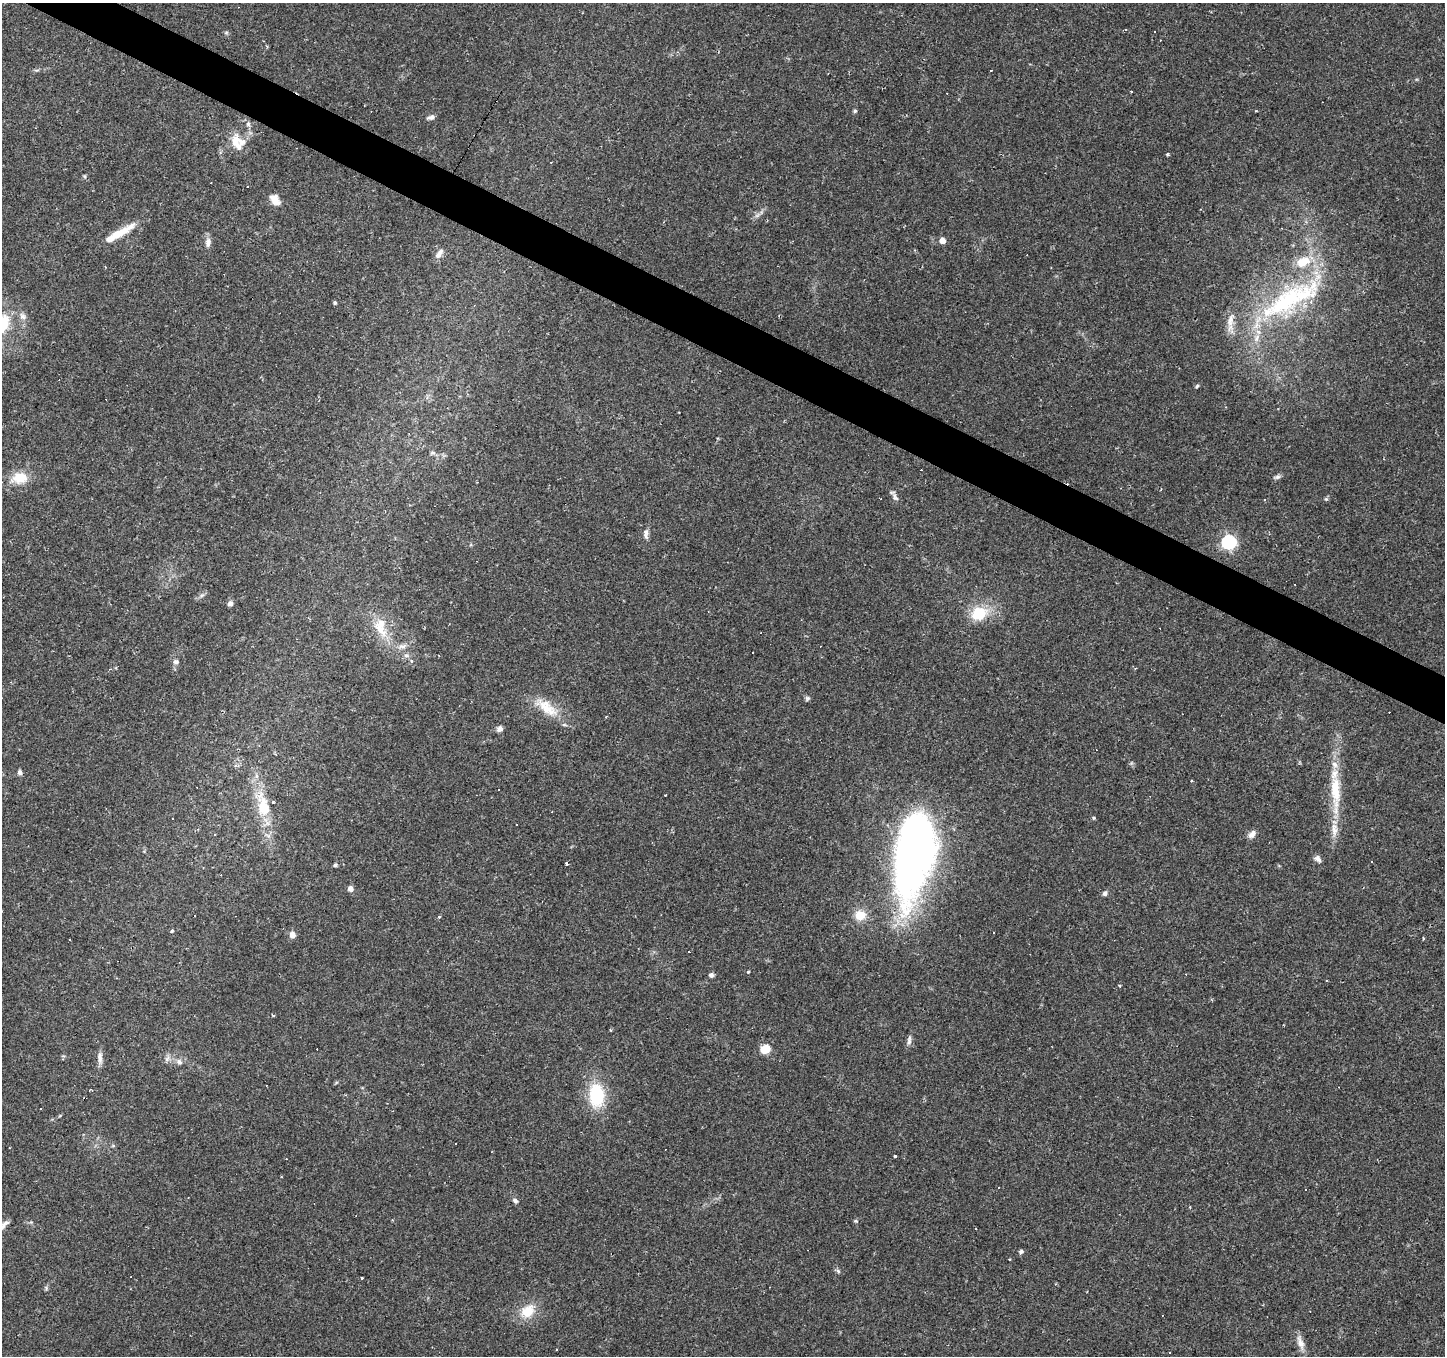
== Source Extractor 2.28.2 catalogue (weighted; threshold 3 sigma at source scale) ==
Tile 11 of 4 x 4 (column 3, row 3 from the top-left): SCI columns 2888-4330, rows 1547-2900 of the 5776 x 5869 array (HDU 1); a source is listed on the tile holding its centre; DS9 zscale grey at full resolution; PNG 1447 x 1358 px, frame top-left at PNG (2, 3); no overlay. Shown black and unused: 3% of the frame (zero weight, under 2 of 3 exposures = <1% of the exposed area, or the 3 px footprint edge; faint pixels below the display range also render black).
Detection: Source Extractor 2.28.2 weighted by HDU 2 'WHT'; one run over the whole footprint, this tile lists its part. Background 0.0537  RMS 0.0043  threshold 0.0192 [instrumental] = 3 sigma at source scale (4.5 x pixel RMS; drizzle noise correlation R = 1.50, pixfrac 1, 0.0396/0.0396 arcsec/px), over >= 5 px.
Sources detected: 126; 37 cosmic-ray / hot-pixel residue — not listed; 8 inside a brighter listed object's ellipse — not listed separately; the other 81 listed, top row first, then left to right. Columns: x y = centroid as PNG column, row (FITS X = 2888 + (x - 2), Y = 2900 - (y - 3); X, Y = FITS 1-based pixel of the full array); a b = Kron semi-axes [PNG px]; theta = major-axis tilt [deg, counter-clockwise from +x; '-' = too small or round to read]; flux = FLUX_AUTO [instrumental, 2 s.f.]
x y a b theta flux
1126 30 3 3 - 0.61
226 32 7 4 1 0.6
991 71 3 3 - 0.74
855 111 5 4 - 0.62
431 117 9 5 13 1.4
248 124 8 6 77 1.1
235 141 26 20 -3 9.1
1167 154 4 4 - 0.55
275 200 15 9 -50 3.8
757 215 8 4 37 1.2
119 233 43 8 30 9.8
942 240 5 5 - 4.4
208 242 12 7 85 2.3
439 254 15 7 54 2.6
1286 301 95 27 36 62
335 303 4 4 - 0.75
23 316 11 8 -48 2.1
1197 386 6 4 46 0.57
1226 407 3 3 - 0.28
433 453 9 4 0 0.9
1277 477 10 5 16 1.2
19 478 19 13 4 8.9
895 497 14 5 -59 1.5
1326 499 5 5 - 0.59
1265 500 3 3 - 1.1
646 534 14 7 -88 2
1228 542 6 6 - 88
202 595 7 4 18 0.84
230 604 5 5 - 2.2
979 613 24 19 23 13
380 628 31 10 -52 9
402 646 14 6 7 2.2
406 656 9 4 -1 1.1
411 661 5 4 - 0.98
176 662 8 7 - 1.3
807 698 7 6 - 0.87
547 707 38 15 -37 12
500 729 6 6 - 1.9
20 772 6 5 - 1.2
1335 792 60 13 -88 19
665 795 3 2 - 0.61
263 807 23 14 84 12
1093 818 4 3 - 0.66
1252 834 11 7 53 2.2
913 853 84 34 80 250
1318 859 10 7 -37 1.6
567 863 4 3 - 0.74
335 865 4 4 - 1
350 889 5 5 - 2.6
1105 893 7 5 46 1.2
860 915 13 12 - 6.2
439 917 3 3 - 0.81
172 931 3 3 - 1.7
993 932 3 3 - 0.78
292 935 8 7 - 2.3
689 952 2 2 - 0.44
748 972 4 3 - 0.44
711 975 6 5 - 1.2
1326 980 2 2 - 0.32
1119 986 4 3 - 0.57
273 1015 4 3 - 0.46
909 1040 14 5 83 1.6
765 1049 7 5 25 19
100 1058 18 6 -87 2.4
63 1059 4 3 - 0.37
167 1059 9 5 55 1.4
179 1062 9 6 -37 1.6
596 1095 24 15 -87 23
41 1109 3 2 - 0.48
455 1144 2 2 - 0.36
113 1146 5 5 - 0.6
895 1156 3 3 - 0.68
286 1159 3 2 - 0.28
515 1201 7 6 - 1.2
856 1221 6 4 -12 0.53
4 1225 16 7 45 2.2
1021 1251 5 4 - 1
838 1271 6 5 - 0.82
362 1278 3 3 - 0.82
528 1311 18 13 39 9.4
1300 1342 22 8 -73 3.5
Isophote crosses this tile's border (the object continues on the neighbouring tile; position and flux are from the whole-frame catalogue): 1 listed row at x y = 4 1225